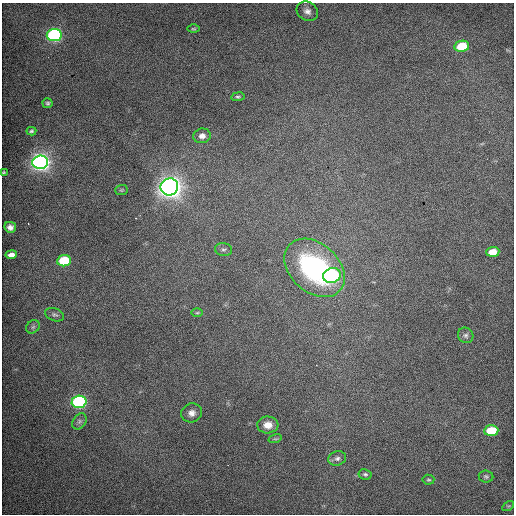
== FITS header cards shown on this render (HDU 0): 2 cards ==
NAXIS1  =                  512 / Axis length
NAXIS2  =                  512 / Axis length

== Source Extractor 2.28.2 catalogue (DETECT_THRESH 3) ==
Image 512 x 512 px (HDU 0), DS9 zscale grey, 1 PNG px = 1 image px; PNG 516 x 516 px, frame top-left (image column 1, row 512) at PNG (2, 3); each listed source drawn as its Kron ellipse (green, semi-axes under 4 px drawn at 4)
Background 656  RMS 3.9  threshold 11.8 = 3 sigma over >= 5 px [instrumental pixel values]
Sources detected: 34; all 34 listed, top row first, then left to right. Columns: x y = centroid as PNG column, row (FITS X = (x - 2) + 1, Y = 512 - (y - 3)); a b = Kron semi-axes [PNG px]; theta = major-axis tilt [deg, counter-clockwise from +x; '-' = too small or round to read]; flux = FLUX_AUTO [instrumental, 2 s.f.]
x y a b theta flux
307 11 11 9 -32 1600
193 29 6 3 0 270
54 35 7 6 - 65000
462 46 7 5 9 10000
238 97 7 4 7 410
48 103 5 5 - 470
31 131 5 3 - 420
202 136 9 7 9 1500
40 162 8 6 5 170000
4 172 3 2 - 250
169 187 9 8 - 290000
121 190 6 5 - 390
10 227 6 5 - 1100
223 249 9 6 -9 740
493 252 7 5 5 3400
11 255 6 4 8 1300
64 261 7 5 7 15000
315 268 34 24 -42 40000
332 276 9 7 18 47000
197 313 6 4 1 310
55 315 10 6 -20 720
33 327 7 6 - 650
466 335 8 7 - 790
79 402 7 6 - 58000
192 413 10 9 - 1800
79 421 9 6 56 770
268 425 10 8 3 2800
491 431 7 5 5 10000
275 439 7 4 17 390
337 458 9 7 17 970
365 474 7 5 -10 530
486 476 7 6 - 560
428 480 6 5 - 400
508 506 6 4 32 320